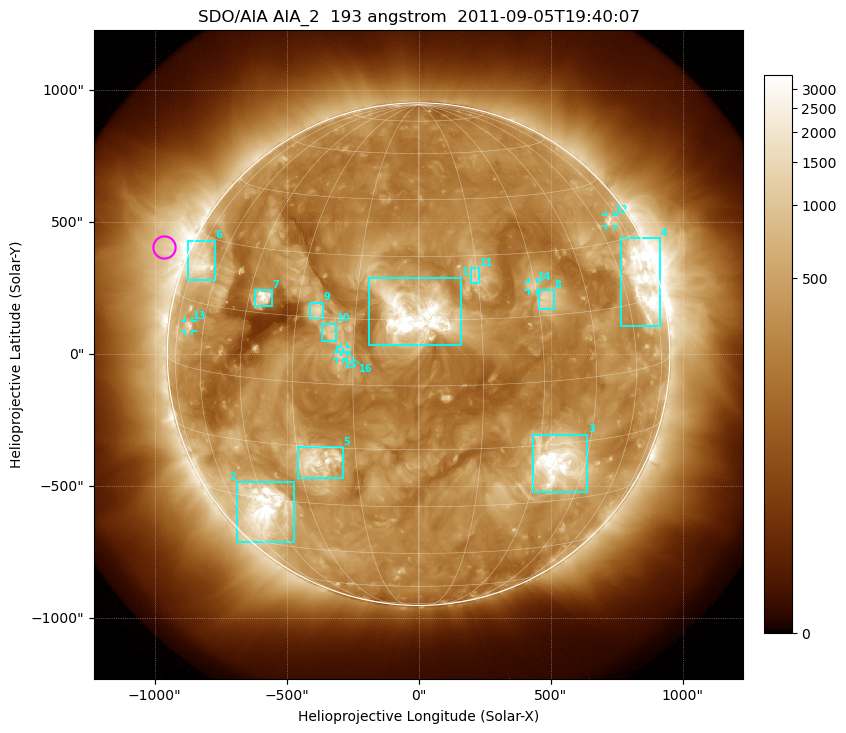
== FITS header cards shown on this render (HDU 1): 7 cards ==
TELESCOP= 'SDO/AIA'
INSTRUME= 'AIA_2'
WAVELNTH=                  193
WAVEUNIT= 'angstrom'
DATE-OBS= '2011-09-05T19:40:07.84'
CTYPE1  = 'HPLN-TAN'
CTYPE2  = 'HPLT-TAN'

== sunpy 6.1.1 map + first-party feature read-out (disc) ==
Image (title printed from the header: SDO/AIA AIA_2  193 angstrom  2011-09-05T19:40:07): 1024 x 1024 px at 2.4 arcsec/px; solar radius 952 arcsec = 397 px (full disc in frame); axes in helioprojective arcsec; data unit not stated in the header (colour bar unlabelled)
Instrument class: DISC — disc imager (sunpy class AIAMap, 193 A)
Bright regions (active regions / flare kernels): reference = the median radial profile (limb darkening/brightening removed); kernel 9 px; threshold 5 sigma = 622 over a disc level ~287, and >= 1.15x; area >= 12 px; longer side >= 10 px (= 24 arcsec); searched inside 0.97 R_sun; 16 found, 16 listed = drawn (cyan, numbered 1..; 5 of them under ~33 arcsec drawn as corner ticks so the feature stays visible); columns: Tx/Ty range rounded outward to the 5 arcsec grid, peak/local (2 s.f.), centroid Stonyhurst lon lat
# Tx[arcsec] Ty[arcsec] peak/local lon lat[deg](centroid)
1 -190..160 35..290 19 -1 +16
2 -690..-470 -710..-485 15 -47 -33
3 430..640 -520..-305 17 +36 -19
4 765..915 105..440 11 +69 +19
5 -455..-285 -470..-350 6.8 -25 -19
6 -875..-770 280..430 7.1 -70 +24
7 -620..-555 180..245 12 -41 +19
8 455..510 170..245 4.5 +32 +19
9 -410..-360 135..195 5.1 -25 +17
10 -365..-310 50..115 4.2 -21 +12
11 195..230 265..330 4.2 +14 +25
12 710..740 485..525 4.7 +68 +35
13 -885..-855 85..125 4.5 -68 +9
14 415..450 240..275 4 +29 +22
15 -310..-285 -20..10 3.8 -18 +7
16 -295..-270 10..30 3.4 -17 +8
Off-limb structures (1.02-1.3 R_sun): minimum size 162 px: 7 found; the strongest spans PA ~50..90 deg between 1.02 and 1.3 R_sun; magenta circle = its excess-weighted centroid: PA ~65 deg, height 1.1 R_sun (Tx ~-965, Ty ~405 arcsec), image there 3.3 x the reference